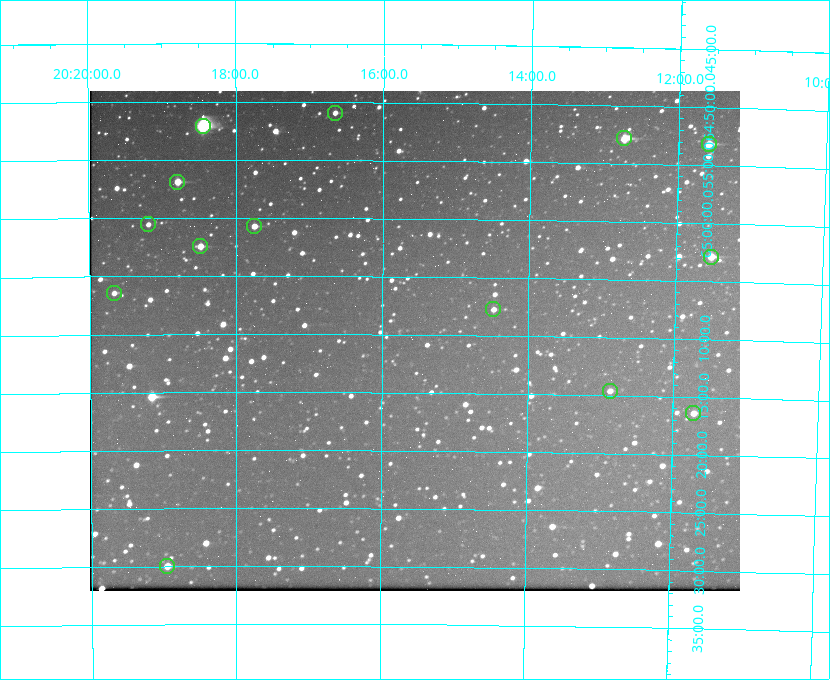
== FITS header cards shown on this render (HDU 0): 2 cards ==
NAXIS1  =                  650 / Width of table row in bytes
NAXIS2  =                  500 / Number of rows in table

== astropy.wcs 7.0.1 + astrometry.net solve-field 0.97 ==
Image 650 x 500 px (HDU 0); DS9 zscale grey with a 90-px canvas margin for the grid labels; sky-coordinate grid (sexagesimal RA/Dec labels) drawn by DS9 from the SOLVED WCS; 14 Tycho-2 reference stars matched to detected sources circled (green)
Header WCS: none
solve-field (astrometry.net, Tycho-2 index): SOLVED blind (the file carries no WCS)
Solved WCS: RA---TAN-SIP/DEC--TAN-SIP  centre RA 20:15:33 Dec +65:10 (303.89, +65.17 deg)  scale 5.17 arcsec/px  FOV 56.1' x 43.1'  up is +180 deg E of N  parity flipped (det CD > 0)
(file carries no celestial WCS; the grid is the blind solution)
Tycho-2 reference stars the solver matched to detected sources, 14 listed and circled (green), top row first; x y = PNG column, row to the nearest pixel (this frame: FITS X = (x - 91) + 1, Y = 500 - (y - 91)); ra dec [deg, ICRS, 3 dp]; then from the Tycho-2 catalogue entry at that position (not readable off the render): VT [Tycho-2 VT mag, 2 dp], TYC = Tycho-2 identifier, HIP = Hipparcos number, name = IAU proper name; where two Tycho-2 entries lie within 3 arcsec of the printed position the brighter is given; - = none
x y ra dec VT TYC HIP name
336 113 304.164 +64.849 10.65 4240-315-1 - -
204 126 304.612 +64.868 7.89 4241-1703-1 100101 -
625 138 303.184 +64.880 9.02 4240-488-1 - -
710 144 302.897 +64.886 9.40 4240-717-1 - -
178 182 304.698 +64.948 10.27 4241-1684-1 - -
149 224 304.798 +65.009 11.15 4241-1628-1 - -
255 226 304.437 +65.012 10.41 4241-1775-1 - -
201 246 304.620 +65.041 10.25 4241-1573-1 - -
712 257 302.882 +65.048 10.25 4240-98-1 - -
115 293 304.916 +65.107 11.17 4241-1518-1 - -
494 309 303.620 +65.129 11.18 4240-34-1 - -
611 391 303.217 +65.244 11.17 4240-236-1 - -
694 413 302.928 +65.273 10.74 4240-760-1 - -
168 566 304.739 +65.499 10.16 4241-1715-1 - -